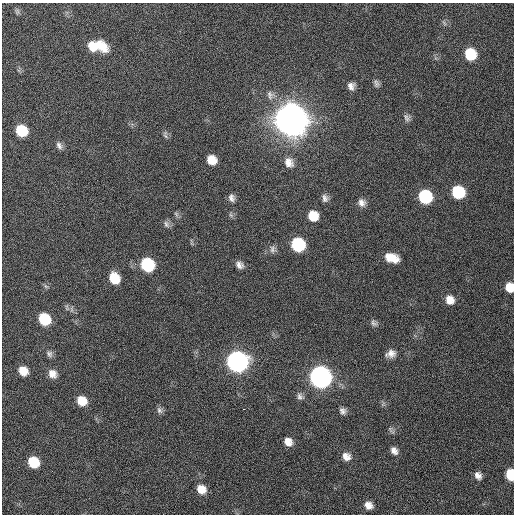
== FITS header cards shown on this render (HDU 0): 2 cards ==
NAXIS1  =                  512 / Axis length
NAXIS2  =                  512 / Axis length

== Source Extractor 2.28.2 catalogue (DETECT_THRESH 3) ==
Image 512 x 512 px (HDU 0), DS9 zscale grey, 1 PNG px = 1 image px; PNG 516 x 516 px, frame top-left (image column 1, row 512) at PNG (2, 3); no overlay
Background 133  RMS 12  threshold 35.1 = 3 sigma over >= 5 px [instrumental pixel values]
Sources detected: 55; all 55 listed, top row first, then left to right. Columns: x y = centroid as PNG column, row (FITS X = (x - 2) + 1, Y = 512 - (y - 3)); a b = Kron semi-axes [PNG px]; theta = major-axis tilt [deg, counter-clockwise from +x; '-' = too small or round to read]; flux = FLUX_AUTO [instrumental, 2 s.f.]
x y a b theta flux
17 11 8 6 -78 1.6e+03
444 23 7 4 -53 1.3e+03
92 46 12 9 -58 1.1e+04
101 46 18 11 -43 1.5e+04
470 54 10 9 - 2.8e+04
376 83 10 6 -71 2.5e+03
351 86 10 9 - 4.2e+03
270 95 13 10 -79 4.9e+03
407 118 10 7 -67 2.8e+03
291 120 12 11 - 3.2e+06
21 131 9 8 - 2.9e+04
165 135 11 5 -78 2.1e+03
59 145 11 7 -63 3.1e+03
212 160 9 8 - 1.0e+04
289 162 13 11 -56 7.1e+03
458 192 10 9 - 4.0e+04
425 197 10 9 - 5.6e+04
232 198 10 8 -75 3.5e+03
325 198 10 8 -79 3.5e+03
362 203 10 9 - 4.6e+03
176 214 8 4 -46 1.6e+03
313 216 10 9 - 1.4e+04
166 224 10 7 -66 2.8e+03
298 244 10 9 - 6.1e+04
273 249 12 8 -89 3.3e+03
388 257 10 6 -78 4.9e+03
393 258 10 8 -41 1.0e+04
147 265 10 9 - 6.2e+04
239 265 10 7 -41 4.1e+03
114 278 10 8 -63 1.9e+04
509 287 9 7 -76 1.1e+04
450 300 10 9 - 7.4e+03
71 309 7 4 -71 1.7e+03
44 319 9 8 - 3.3e+04
374 323 9 7 -51 2.4e+03
49 354 9 7 -62 2.6e+03
391 354 13 9 13 5.5e+03
237 361 11 10 - 4.8e+05
23 371 9 8 - 1.1e+04
52 374 11 9 -52 6.6e+03
320 377 11 10 - 5.6e+05
300 396 10 7 -39 2.9e+03
82 401 10 9 - 1.3e+04
244 409 3 2 - 3.2e+03
159 410 10 7 -59 2.6e+03
343 411 9 7 -62 3.0e+03
391 430 12 5 -50 1.8e+03
288 442 9 8 - 6.6e+03
394 451 9 7 -55 4.3e+03
346 456 10 9 - 6.1e+03
33 462 9 8 - 2.5e+04
478 475 9 7 -53 4.3e+03
510 475 8 6 -82 2.5e+04
201 489 10 8 -43 1.1e+04
368 505 10 8 -40 6.1e+03
At the frame edge (FLAGS 8, measured only in part): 2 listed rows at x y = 509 287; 510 475